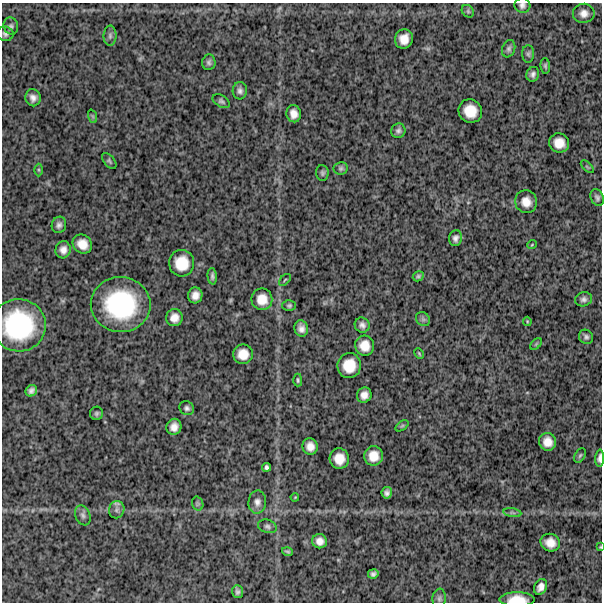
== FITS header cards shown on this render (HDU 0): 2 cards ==
NAXIS1  =                  600
NAXIS2  =                  600

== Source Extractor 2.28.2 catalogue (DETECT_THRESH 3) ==
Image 600 x 600 px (HDU 0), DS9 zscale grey, 1 PNG px = 1 image px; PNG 604 x 604 px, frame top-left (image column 1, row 600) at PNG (2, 3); each listed source drawn as its Kron ellipse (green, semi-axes under 4 px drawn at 4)
Background 1420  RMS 310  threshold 917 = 3 sigma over >= 5 px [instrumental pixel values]
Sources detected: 84; all 84 listed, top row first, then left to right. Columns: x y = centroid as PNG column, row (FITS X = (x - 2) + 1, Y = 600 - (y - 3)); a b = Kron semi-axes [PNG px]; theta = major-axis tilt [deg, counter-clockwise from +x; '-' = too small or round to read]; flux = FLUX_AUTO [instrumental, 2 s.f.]
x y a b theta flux
522 5 8 7 - 6.9e+04
468 11 7 5 -46 3.7e+04
584 13 11 9 5 1.4e+05
11 26 8 7 - 5.6e+04
5 34 8 7 - 6.3e+04
110 36 10 6 90 6.9e+04
404 39 10 8 75 2.2e+05
509 49 9 6 70 5.6e+04
528 54 9 6 -88 5.0e+04
209 62 8 6 83 5.5e+04
545 66 8 4 -85 3.5e+04
533 74 7 6 - 7.2e+04
240 91 8 7 - 7.5e+04
33 98 8 7 - 1.1e+05
221 101 9 5 -31 5.1e+04
470 111 12 11 - 3.4e+05
294 114 8 7 - 1.5e+05
92 116 7 4 -70 2.9e+04
398 131 7 7 - 6.4e+04
559 143 10 9 - 2.4e+05
109 161 9 5 -50 4.0e+04
587 167 8 3 -45 2.2e+04
341 168 7 6 - 4.5e+04
39 170 6 4 -89 2.9e+04
322 173 8 6 -85 4.6e+04
597 197 8 6 -66 5.8e+04
526 202 11 11 - 2.0e+05
59 225 8 7 - 7.6e+04
456 238 8 6 78 8.4e+04
82 244 10 9 - 2.3e+05
532 244 5 3 - 1.7e+04
63 250 8 7 - 1.3e+05
182 263 13 12 - 4.1e+05
212 276 8 4 -85 5.6e+04
418 276 6 5 - 3.7e+04
285 280 7 2 45 2.2e+04
195 295 8 7 - 1.4e+05
262 299 11 10 - 2.5e+05
583 299 9 7 16 7.1e+04
121 305 30 27 -6 2.1e+06
289 306 6 5 - 4.3e+04
174 318 9 8 - 1.6e+05
423 319 8 6 -44 5.4e+04
527 321 5 3 - 2.0e+04
19 325 27 26 - 2.0e+06
362 325 8 7 - 8.3e+04
301 328 8 6 -79 1.1e+05
586 337 7 7 - 5.8e+04
536 344 7 4 45 2.5e+04
365 346 10 9 - 2.3e+05
419 353 6 3 -63 2.2e+04
243 354 10 9 - 2.4e+05
349 366 12 11 - 3.8e+05
298 380 6 4 -90 3.3e+04
31 391 6 5 - 7.0e+04
364 395 7 7 - 1.3e+05
187 408 7 6 - 5.6e+04
96 413 6 6 - 4.2e+04
402 426 7 4 36 2.6e+04
174 427 8 7 - 1.4e+05
548 442 9 8 - 1.9e+05
310 446 8 7 - 1.5e+05
580 455 8 5 62 3.4e+04
374 456 10 9 - 2.4e+05
600 458 9 4 88 8.4e+04
339 459 10 9 - 2.5e+05
267 467 4 4 - 4.5e+04
387 493 5 5 - 6.6e+04
295 497 4 3 - 1.7e+04
257 502 11 9 86 1.1e+05
198 504 7 5 -73 3.8e+04
117 510 9 7 70 8.1e+04
512 513 9 4 -9 5.2e+04
83 515 10 7 -68 7.3e+04
267 526 10 6 -17 6.0e+04
320 541 7 7 - 1.3e+05
550 543 10 8 -24 2.0e+05
600 547 3 3 - 1.6e+04
287 552 5 3 - 3.0e+04
373 574 5 4 - 5.7e+04
541 587 8 6 64 1.1e+05
238 592 6 5 - 5.8e+04
439 599 10 6 84 6.0e+04
517 599 17 7 0 3.0e+05
At the frame edge (FLAGS 8, measured only in part): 4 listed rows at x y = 522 5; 600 458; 600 547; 517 599